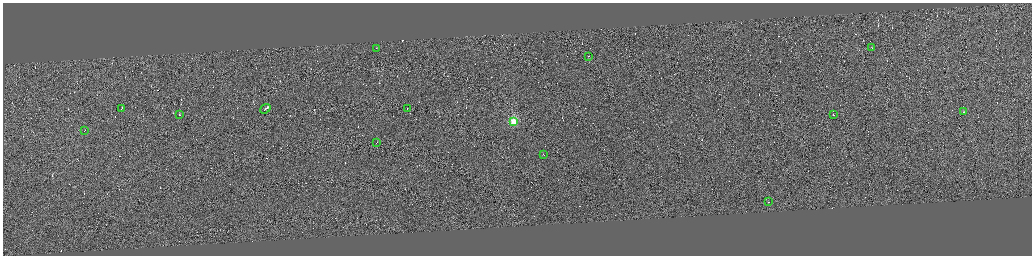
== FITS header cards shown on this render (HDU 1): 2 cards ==
NAXIS1  =                 4117
NAXIS2  =                 1013

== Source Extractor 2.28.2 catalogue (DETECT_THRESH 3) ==
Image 4117 x 1013 px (HDU 1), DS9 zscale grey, zoomed out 1/4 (1 PNG px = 4 x 4 image px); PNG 1034 x 258 px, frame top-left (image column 4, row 1010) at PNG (3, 3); each listed source drawn as its Kron ellipse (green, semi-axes under 4 px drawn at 4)
Background 0.101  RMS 2.9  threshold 8.78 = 3 sigma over >= 5 px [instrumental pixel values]
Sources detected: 437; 423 cannot appear on this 1/4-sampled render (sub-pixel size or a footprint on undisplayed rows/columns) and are neither listed nor drawn; the other 14 listed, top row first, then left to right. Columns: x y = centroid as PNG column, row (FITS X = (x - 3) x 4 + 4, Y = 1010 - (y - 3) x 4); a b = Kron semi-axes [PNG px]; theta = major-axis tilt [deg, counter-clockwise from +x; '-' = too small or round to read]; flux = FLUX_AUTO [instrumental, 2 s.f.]
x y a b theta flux
871 47 2 1 - 6700
376 48 2 1 - 6800
588 56 2 1 - 5700
122 108 2 1 - 8700
407 108 2 1 - 12000
265 109 5 1 - 20000
963 112 2 1 - 9900
833 114 2 1 - 8100
179 115 2 1 - 11000
513 121 2 2 - 97000
84 130 2 1 - 5900
377 143 2 1 - 13000
543 154 2 1 - 4300
768 202 2 1 - 7000
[423 sub-pixel or undisplayed-footprint detections neither listed nor drawn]